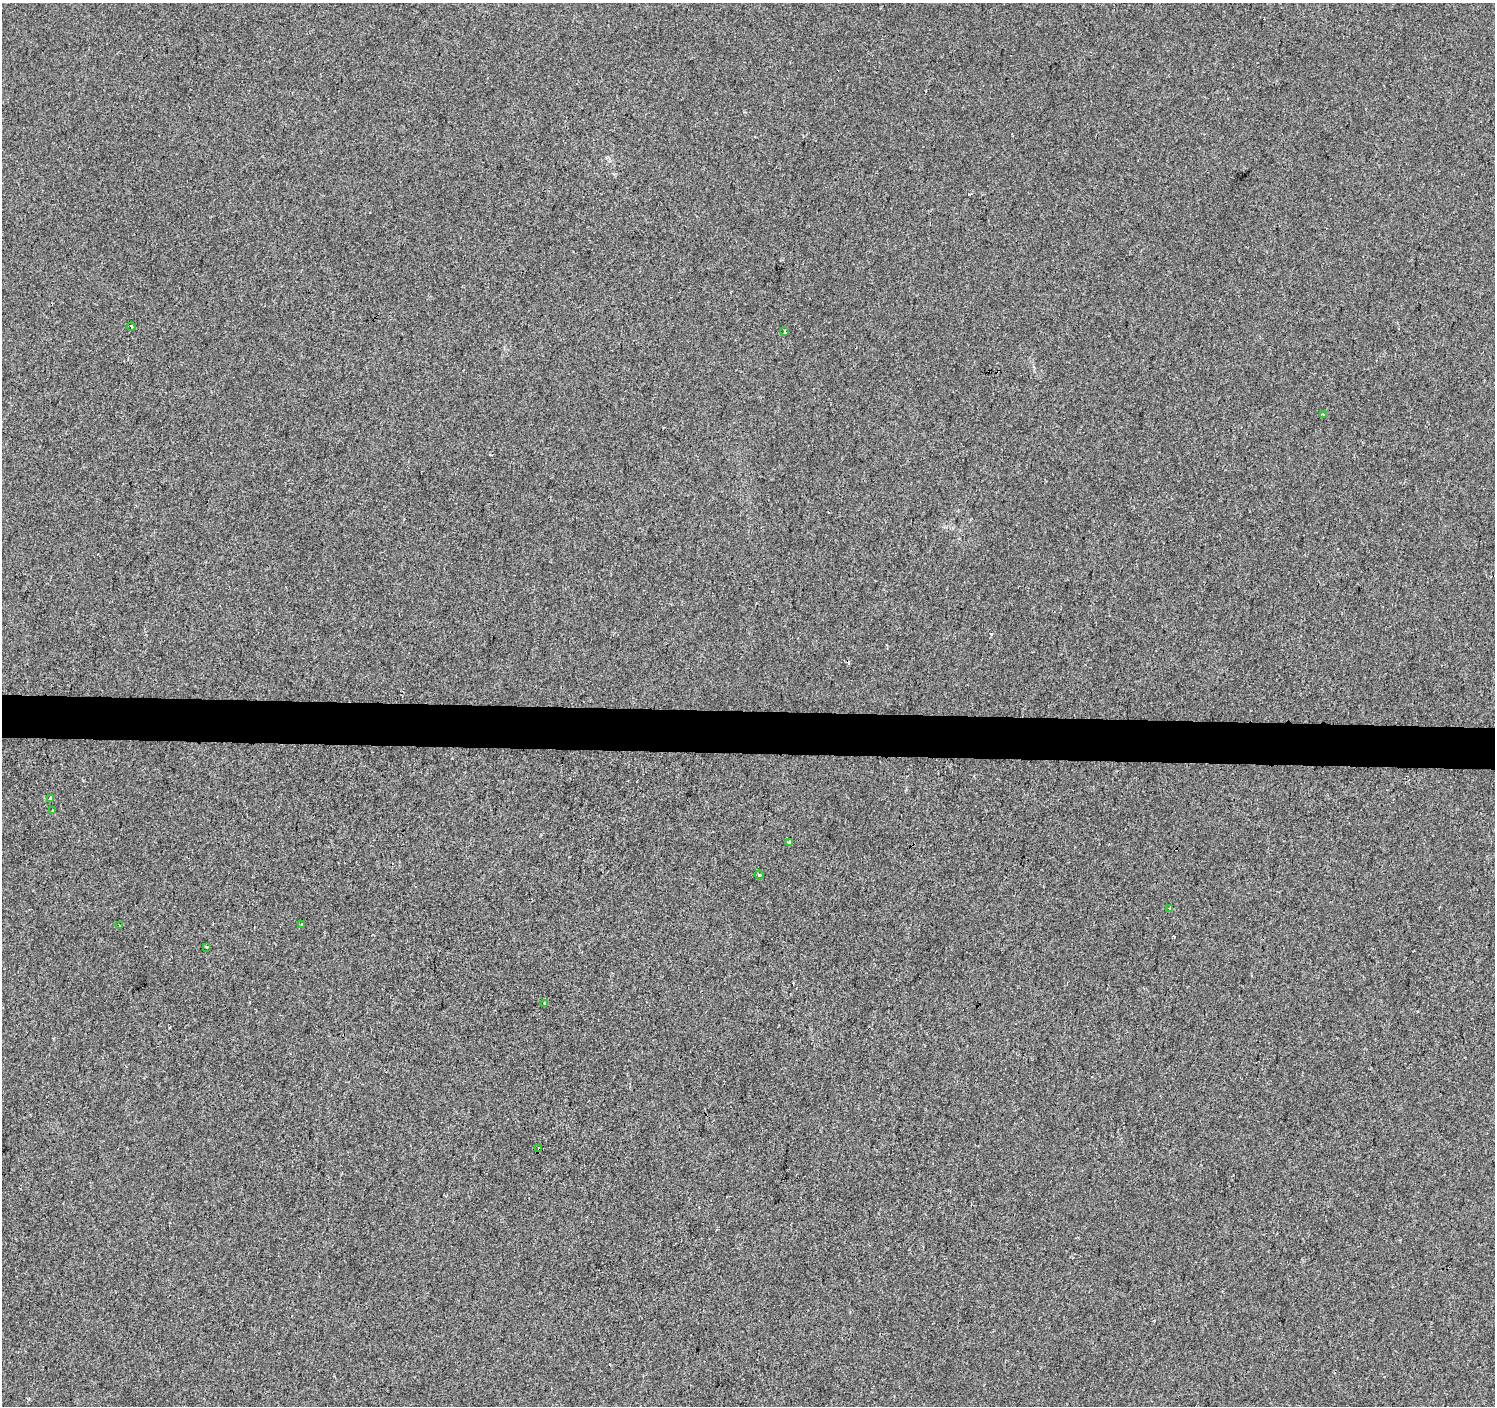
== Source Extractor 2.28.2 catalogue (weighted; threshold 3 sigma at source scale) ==
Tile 5 of 3 x 3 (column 2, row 2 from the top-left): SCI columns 1499-2991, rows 1687-3090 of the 4483 x 4722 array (HDU 1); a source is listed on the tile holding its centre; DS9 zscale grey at full resolution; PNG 1497 x 1408 px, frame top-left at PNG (2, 3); each listed source drawn as its Kron ellipse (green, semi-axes under 4 px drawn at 4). Shown black and unused: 3% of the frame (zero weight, under 2 of 3 exposures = <1% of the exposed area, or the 3 px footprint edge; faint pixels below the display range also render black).
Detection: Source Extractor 2.28.2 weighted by HDU 2 'WHT'; one run over the whole footprint, this tile lists its part. Background 0.00108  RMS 0.0048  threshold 0.0214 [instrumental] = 3 sigma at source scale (4.5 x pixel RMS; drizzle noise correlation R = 1.50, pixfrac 1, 0.0396/0.0396 arcsec/px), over >= 5 px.
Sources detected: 14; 1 cosmic-ray / hot-pixel residue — neither listed nor drawn; the other 13 listed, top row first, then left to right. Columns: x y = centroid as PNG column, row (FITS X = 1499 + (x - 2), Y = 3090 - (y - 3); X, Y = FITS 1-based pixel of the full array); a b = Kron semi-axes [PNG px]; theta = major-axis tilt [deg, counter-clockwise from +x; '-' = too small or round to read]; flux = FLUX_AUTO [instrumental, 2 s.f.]
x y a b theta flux
131 327 4 3 - 4.1
784 332 3 3 - 1.1
1323 414 4 3 - 0.91
50 798 3 3 - 0.6
52 811 3 2 - 0.49
789 843 3 3 - 3.4
759 875 5 4 - 0.72
1170 908 3 3 - 2.3
302 925 4 3 - 0.66
120 926 3 3 - 1.1
206 947 3 2 - 0.72
544 1003 4 4 - 0.51
539 1149 3 3 - 13
Overlapping masked pixels (flux is a lower limit): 1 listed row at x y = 539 1149
Unlisted compact peaks at least as high as the median listed source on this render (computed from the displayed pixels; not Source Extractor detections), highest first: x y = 991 634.